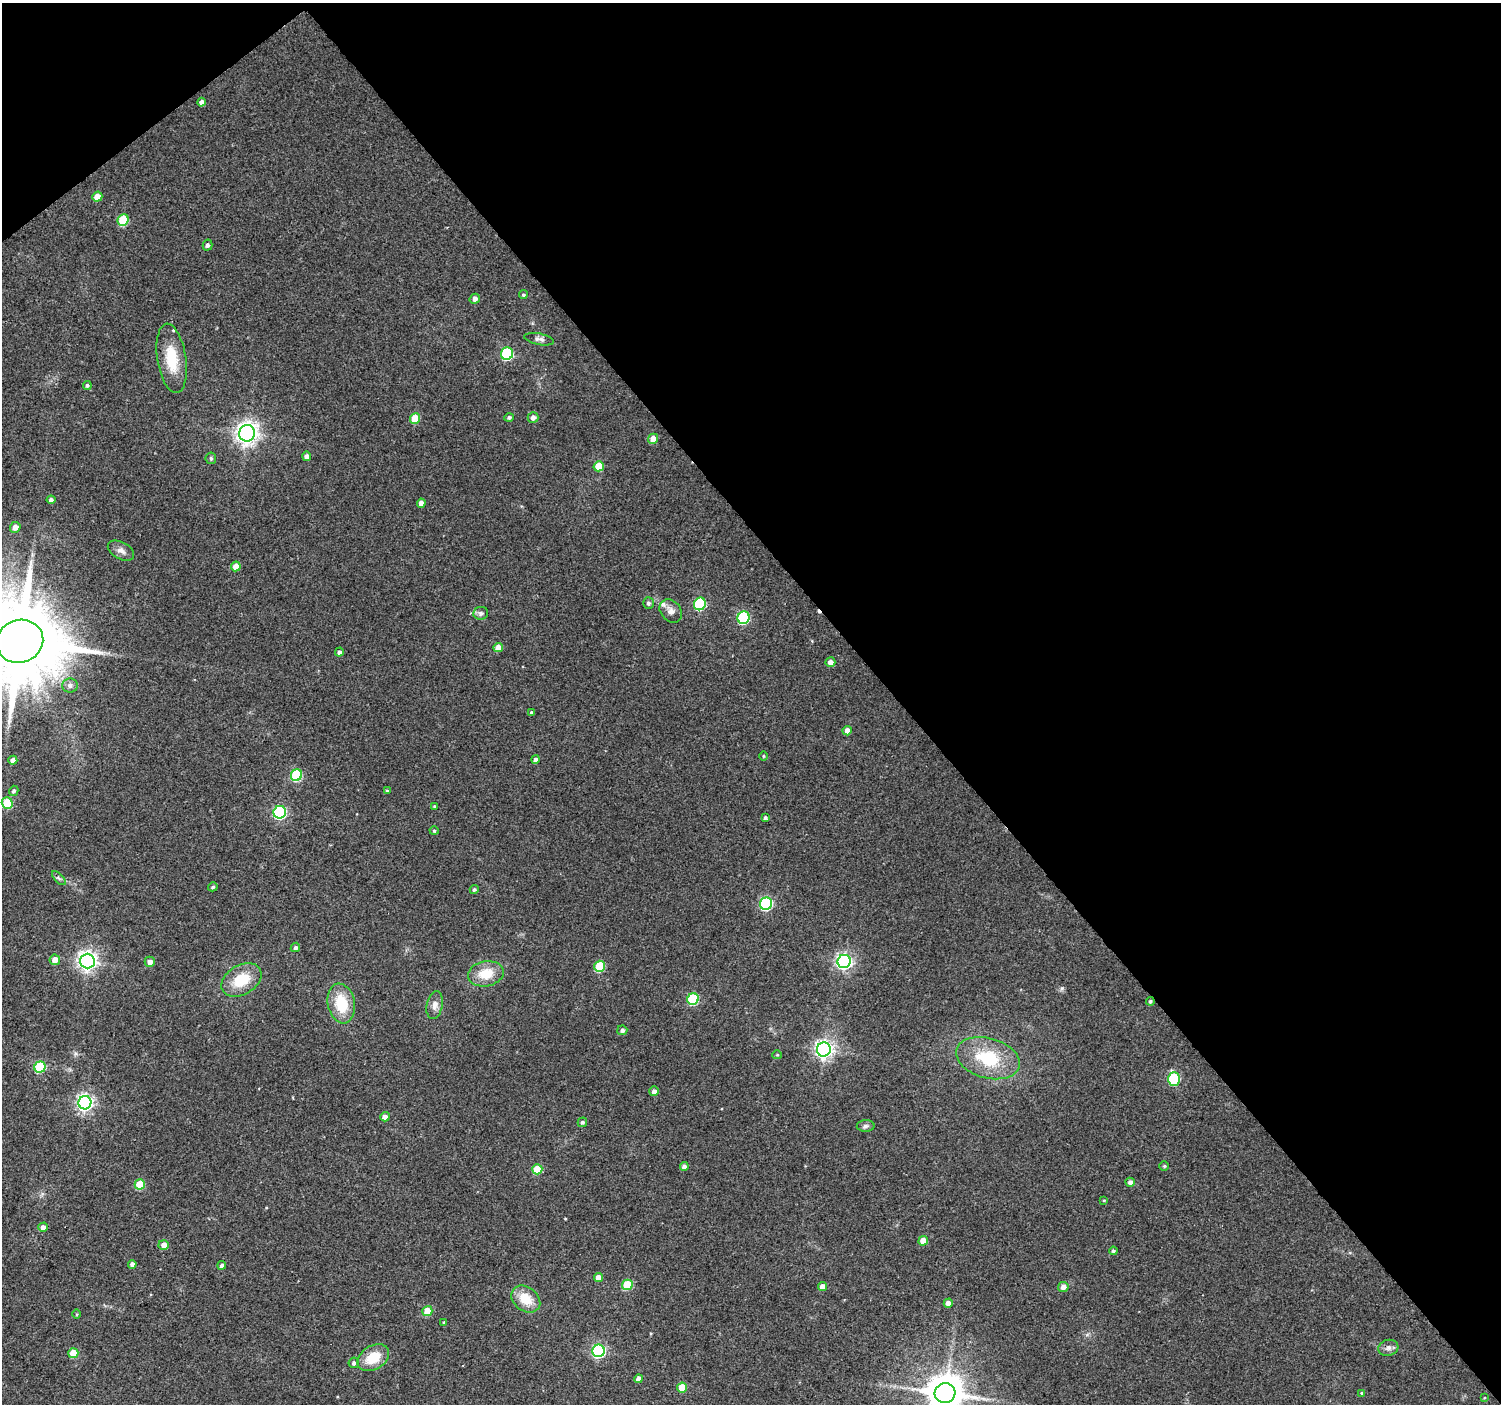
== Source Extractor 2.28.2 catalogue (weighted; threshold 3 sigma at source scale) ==
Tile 3 of 4 x 4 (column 3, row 1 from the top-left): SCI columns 3001-4499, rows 4408-5809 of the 5997 x 5948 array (HDU 1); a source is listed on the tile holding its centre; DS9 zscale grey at full resolution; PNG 1503 x 1406 px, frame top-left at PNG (2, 3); each listed source drawn as its Kron ellipse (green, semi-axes under 4 px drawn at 4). Shown black and unused: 42% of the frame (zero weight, under 2 of 3 exposures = <1% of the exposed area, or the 3 px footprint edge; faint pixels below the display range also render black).
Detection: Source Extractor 2.28.2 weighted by HDU 2 'WHT'; one run over the whole footprint, this tile lists its part. Background 0.0622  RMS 0.0073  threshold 0.0327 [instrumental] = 3 sigma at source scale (4.5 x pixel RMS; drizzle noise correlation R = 1.50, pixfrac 1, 0.0396/0.0396 arcsec/px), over >= 5 px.
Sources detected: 106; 1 cosmic-ray / hot-pixel residue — neither listed nor drawn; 1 inside a brighter listed object's ellipse — not listed separately; the other 104 listed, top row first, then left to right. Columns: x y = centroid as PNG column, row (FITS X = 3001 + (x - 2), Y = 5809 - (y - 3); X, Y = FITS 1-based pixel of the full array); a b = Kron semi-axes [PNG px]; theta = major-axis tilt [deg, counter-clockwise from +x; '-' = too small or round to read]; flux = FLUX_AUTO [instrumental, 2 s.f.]
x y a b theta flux
202 102 4 4 - 3.6
97 197 5 5 - 11
123 220 6 5 - 35
207 245 5 5 - 2
523 295 4 4 - 1.3
475 299 5 5 - 2.8
539 339 15 5 -11 2.9
507 354 6 6 - 63
172 358 35 14 -81 24
87 385 4 4 - 1.5
533 417 5 5 - 3.5
415 418 5 5 - 17
509 418 5 4 - 1.4
247 433 8 8 - 490
653 439 5 5 - 7.8
306 456 5 4 - 3.1
211 458 6 5 - 1.5
599 466 5 5 - 16
51 500 4 4 - 2.4
421 503 4 4 - 4
15 527 5 5 - 4.8
121 551 14 8 -29 4.1
236 566 5 5 - 9.3
648 603 6 5 - 2
700 604 6 6 - 67
671 611 13 10 -51 4.9
481 613 7 6 - 2.3
744 618 6 6 - 67
20 641 24 21 19 13000
498 648 5 4 - 7.1
339 652 4 4 - 2.2
830 662 5 4 - 4.2
70 686 8 7 - 2.8
531 712 3 3 - 4.9
847 731 4 4 - 5
763 756 4 3 - 0.63
536 759 4 4 - 2.2
13 760 4 4 - 4.1
296 775 6 5 - 51
14 791 5 4 - 1.7
387 791 4 4 - 0.99
7 803 6 5 - 26
435 806 4 4 - 1.3
280 812 6 6 - 99
765 818 4 3 - 1.6
434 831 4 4 - 0.88
59 878 9 3 -46 1.4
213 887 5 4 - 1.3
474 890 4 4 - 1.3
766 904 6 6 - 89
295 947 5 4 - 1.7
55 960 5 5 - 6.1
87 961 7 7 - 350
844 961 7 6 - 220
150 962 5 5 - 4.1
599 966 6 5 - 36
486 974 18 12 10 16
241 980 21 14 31 23
693 999 6 5 - 54
1150 1001 4 4 - 1.2
341 1003 20 13 -79 25
435 1005 14 8 79 4.5
622 1030 5 5 - 2.1
824 1049 7 7 - 330
777 1055 5 4 - 0.8
988 1058 32 20 -16 40
40 1067 5 5 - 48
1174 1079 7 5 -90 62
654 1091 5 4 - 3.4
85 1103 7 6 - 250
385 1117 5 4 - 3.6
582 1122 5 4 - 1.8
866 1126 9 6 0 2.1
1164 1166 5 4 - 1.1
684 1167 4 4 - 3.1
537 1169 5 5 - 21
1130 1182 4 4 - 2.9
140 1184 5 5 - 23
1104 1200 4 3 - 0.79
43 1227 5 4 - 3.7
923 1241 5 4 - 8.2
164 1245 5 5 - 6.1
1113 1251 4 4 - 1.7
132 1264 4 4 - 3.1
222 1265 4 4 - 2.1
598 1277 4 4 - 5.7
627 1285 5 5 - 31
822 1287 4 4 - 5
1063 1287 5 5 - 4.3
526 1299 16 12 -37 16
948 1303 4 4 - 4.1
427 1311 5 5 - 15
77 1314 5 3 - 0.67
444 1322 4 3 - 0.64
1388 1348 10 8 16 3.1
598 1351 6 6 - 120
73 1353 5 5 - 17
373 1358 17 12 32 18
354 1363 5 5 - 1.9
639 1379 4 4 - 3.7
682 1388 5 5 - 18
945 1393 10 10 - 2000
1361 1393 4 3 - 0.65
1484 1398 4 3 - 0.58
Overlapping masked pixels (flux is a lower limit): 1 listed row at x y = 1150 1001
Isophote crosses this tile's border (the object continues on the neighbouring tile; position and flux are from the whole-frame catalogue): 2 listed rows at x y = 20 641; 945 1393